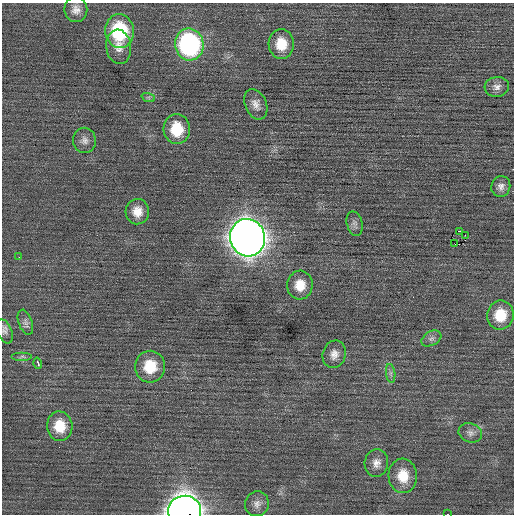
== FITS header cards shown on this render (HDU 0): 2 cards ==
NAXIS1  =                  512 / Axis length
NAXIS2  =                  512 / Axis length

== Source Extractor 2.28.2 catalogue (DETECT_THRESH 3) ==
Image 512 x 512 px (HDU 0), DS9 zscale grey, 1 PNG px = 1 image px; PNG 516 x 516 px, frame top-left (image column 1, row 512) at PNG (2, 3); each listed source drawn as its Kron ellipse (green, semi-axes under 4 px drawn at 4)
Background 0.0709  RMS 0.7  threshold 2.11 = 3 sigma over >= 5 px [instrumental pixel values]
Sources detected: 35; all 35 listed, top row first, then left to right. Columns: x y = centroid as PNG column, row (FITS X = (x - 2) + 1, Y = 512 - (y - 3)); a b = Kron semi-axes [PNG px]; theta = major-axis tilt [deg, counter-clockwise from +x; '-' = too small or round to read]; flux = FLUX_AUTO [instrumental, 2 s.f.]
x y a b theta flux
76 10 12 11 - 380
119 31 17 14 -85 3500
189 44 16 14 -79 8800
281 44 15 12 -86 1000
119 47 17 12 -82 520
497 87 12 10 4 300
148 97 7 4 -18 80
256 104 16 10 -67 380
177 129 15 13 -86 1400
84 140 12 11 - 310
501 186 10 9 - 260
137 212 13 12 - 610
355 224 12 7 -75 210
460 231 3 2 - 2100
465 235 3 2 - 430
248 238 19 17 -71 72000
455 244 2 2 - 46
19 257 2 2 - 190
300 285 14 13 - 790
500 315 15 13 80 1300
25 322 13 7 -70 200
4 331 13 7 -67 210
431 338 11 7 30 180
334 354 14 11 74 400
22 357 10 4 0 120
38 363 6 3 -74 290
150 367 16 15 - 1400
391 373 9 4 -82 130
60 426 14 12 -85 1100
470 433 12 9 -21 290
376 463 14 11 84 390
403 476 17 14 -86 1100
257 504 12 11 - 320
185 511 16 15 - 44000
447 514 2 2 - 65
At the frame edge (FLAGS 8, measured only in part): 2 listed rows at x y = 185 511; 447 514